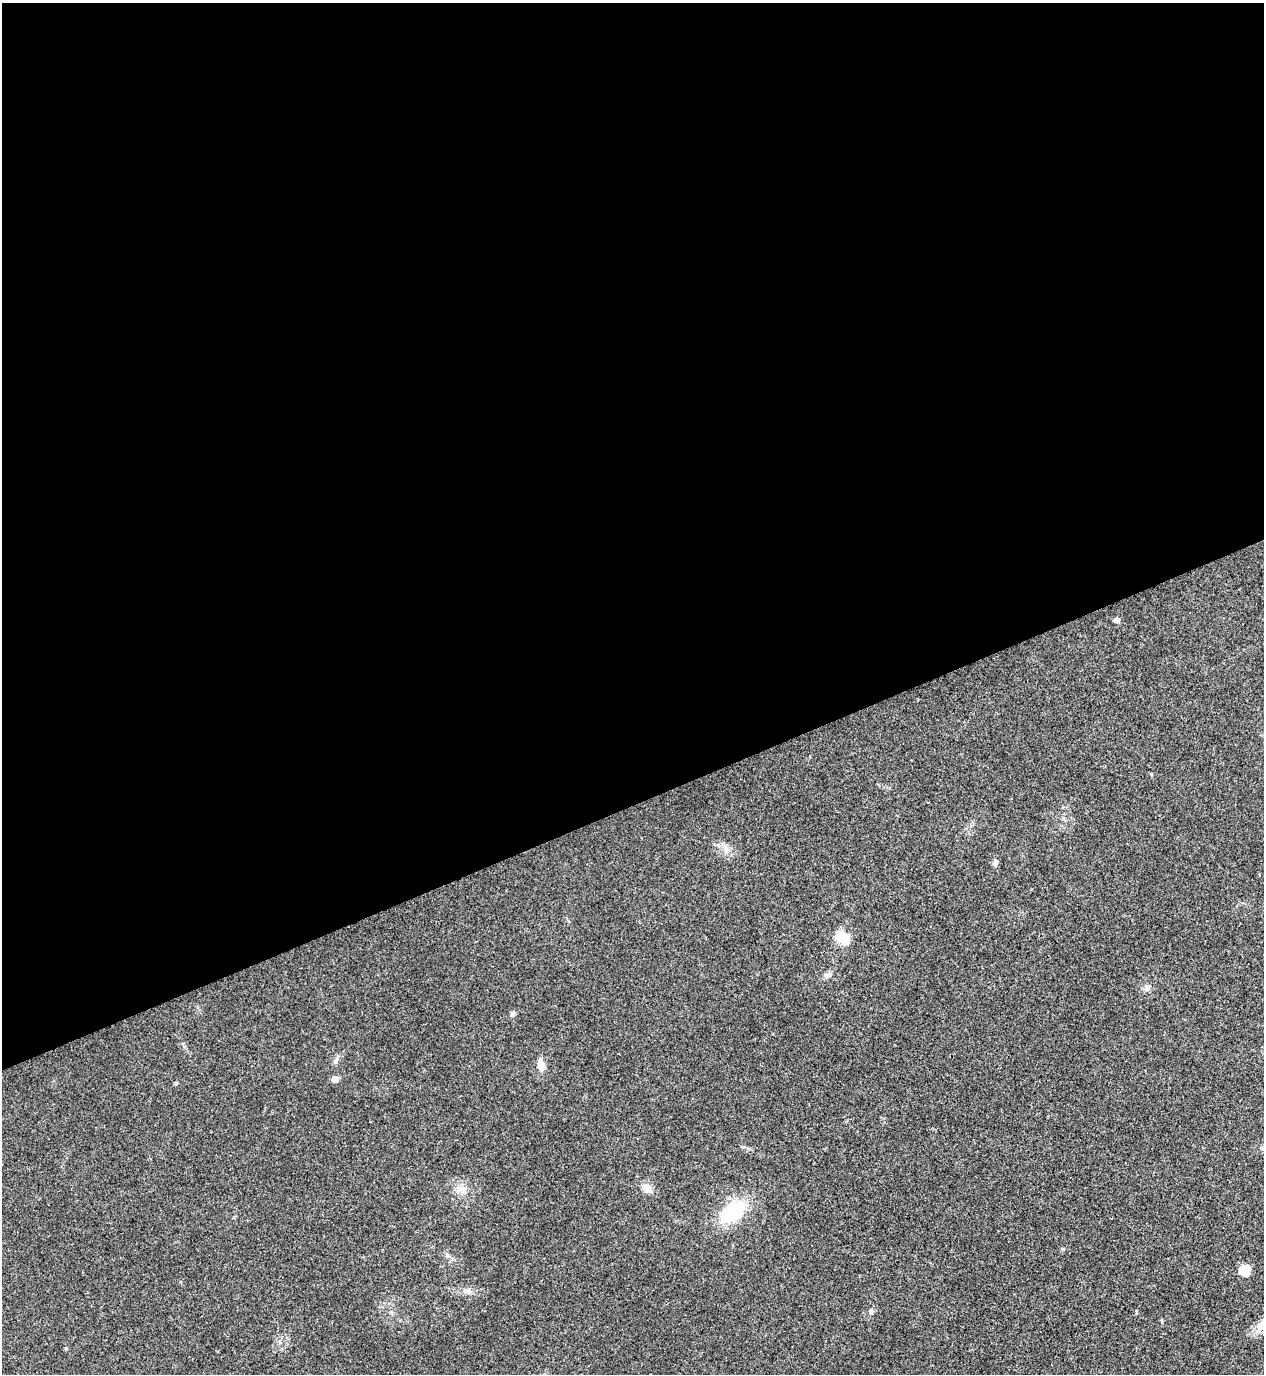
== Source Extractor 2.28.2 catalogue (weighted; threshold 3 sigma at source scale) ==
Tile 2 of 4 x 4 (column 2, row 1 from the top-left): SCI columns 1417-2678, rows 4120-5491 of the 5482 x 5493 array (HDU 1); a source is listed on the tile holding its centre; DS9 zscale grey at full resolution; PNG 1266 x 1376 px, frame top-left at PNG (2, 3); no overlay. Shown black and unused: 59% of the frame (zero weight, under 3 of 4 exposures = <1% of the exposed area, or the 3 px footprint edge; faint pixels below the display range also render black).
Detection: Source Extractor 2.28.2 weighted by HDU 2 'WHT'; one run over the whole footprint, this tile lists its part. Background 0.0203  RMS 0.0049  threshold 0.0222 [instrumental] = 3 sigma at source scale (4.5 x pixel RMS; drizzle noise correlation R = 1.50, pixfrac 1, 0.05/0.05 arcsec/px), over >= 5 px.
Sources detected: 14; all 14 listed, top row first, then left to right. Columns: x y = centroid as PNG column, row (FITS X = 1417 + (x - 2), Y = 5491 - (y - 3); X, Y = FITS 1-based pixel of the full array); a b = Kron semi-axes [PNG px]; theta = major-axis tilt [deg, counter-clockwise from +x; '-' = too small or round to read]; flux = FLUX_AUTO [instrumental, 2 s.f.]
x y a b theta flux
1116 620 5 5 - 2.5
995 864 7 6 - 1.4
842 937 16 12 -17 10
828 975 9 6 29 1.6
1147 988 9 7 79 1.7
513 1014 7 6 - 1.2
541 1065 18 8 -82 3.8
335 1079 6 5 - 4.1
647 1188 13 9 -62 3.5
460 1189 16 9 -14 4.3
733 1212 28 17 39 31
1063 1249 5 3 - 0.52
1244 1270 11 10 - 6.1
871 1312 7 5 72 1.1
Unlisted compact peaks at least as high as the median listed source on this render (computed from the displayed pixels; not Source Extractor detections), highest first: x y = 1162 1322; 65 1348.